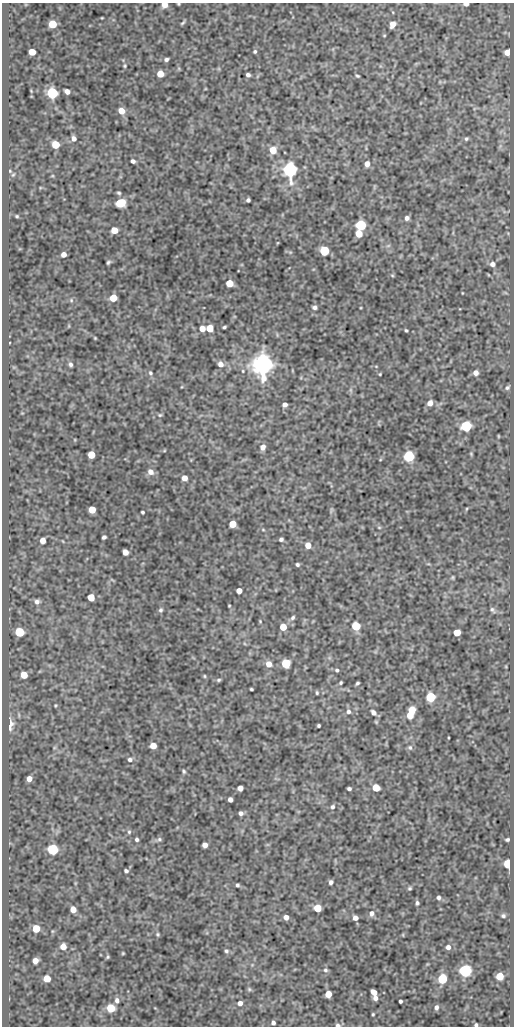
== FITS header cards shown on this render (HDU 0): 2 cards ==
NAXIS1  =                  512
NAXIS2  =                 1024

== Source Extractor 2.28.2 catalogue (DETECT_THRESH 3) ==
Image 512 x 1024 px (HDU 0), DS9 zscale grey, 1 PNG px = 1 image px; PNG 516 x 1028 px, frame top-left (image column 1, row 1024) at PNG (2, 3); no overlay
Background 78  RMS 0.6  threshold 1.79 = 3 sigma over >= 5 px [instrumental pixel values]
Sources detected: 171; all 171 listed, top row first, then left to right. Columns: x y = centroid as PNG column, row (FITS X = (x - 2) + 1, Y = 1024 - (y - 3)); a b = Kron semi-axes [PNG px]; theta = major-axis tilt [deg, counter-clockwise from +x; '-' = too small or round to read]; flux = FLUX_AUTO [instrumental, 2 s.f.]
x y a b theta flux
178 4 3 2 - 31
466 4 5 3 - 170
164 5 5 5 - 330
102 18 3 2 - 27
183 23 6 3 38 57
53 24 5 5 - 1200
392 24 6 5 - 340
255 51 5 4 - 62
32 52 5 5 - 560
507 52 5 5 - 300
166 59 5 4 - 89
125 66 5 4 - 45
160 74 5 5 - 590
248 75 4 4 - 100
357 76 4 3 - 50
67 91 5 4 - 200
52 93 6 5 - 4600
121 111 6 5 - 480
74 138 6 5 - 160
466 139 5 5 - 64
55 145 5 5 - 950
273 150 5 5 - 710
133 161 4 4 - 120
367 164 6 5 - 210
290 170 7 6 - 14000
10 171 4 3 - 36
119 193 5 4 - 60
248 200 4 4 - 92
120 203 7 5 17 1600
17 216 3 3 - 45
407 218 5 5 - 130
361 225 5 5 - 3700
114 230 5 5 - 540
359 234 5 5 - 650
388 246 6 4 19 54
324 251 6 5 - 2100
63 254 5 4 - 230
108 262 4 3 - 62
492 264 6 6 - 170
392 275 5 3 - 39
229 283 5 5 - 780
462 293 3 2 - 25
113 298 5 5 - 820
71 300 5 4 - 53
314 307 5 4 - 110
224 327 4 3 - 62
210 328 5 5 - 820
202 329 5 5 - 340
406 330 3 2 - 48
95 338 4 3 - 36
70 364 5 5 - 94
221 364 6 6 - 230
263 364 7 7 - 44000
150 373 6 5 - 73
476 373 6 5 - 180
380 374 3 3 - 34
507 388 7 5 44 81
351 390 6 4 -71 58
430 403 6 5 - 240
285 404 4 4 - 150
160 415 6 4 20 53
466 426 6 5 - 4400
498 436 4 3 - 33
263 447 6 5 - 190
471 454 5 4 - 39
91 455 5 5 - 850
409 456 5 5 - 4200
380 460 5 3 - 29
150 472 8 7 - 230
184 478 5 5 - 280
466 509 5 3 - 35
92 510 5 5 - 670
331 510 9 3 77 62
142 512 3 3 - 57
233 524 5 5 - 780
379 527 5 3 - 39
263 530 5 3 - 40
104 537 4 4 - 83
281 539 4 3 - 82
43 540 5 4 - 300
308 545 5 5 - 360
125 552 5 4 - 320
297 564 4 3 - 64
452 577 5 4 - 47
239 591 5 4 - 290
91 597 5 5 - 690
37 602 7 6 - 140
229 606 3 2 - 33
161 610 6 5 - 79
492 610 7 4 -56 77
293 618 7 5 47 86
260 621 4 3 - 31
356 626 5 5 - 1700
283 627 5 5 - 700
19 632 5 5 - 2100
457 632 5 5 - 660
286 663 5 5 - 1800
269 664 6 6 - 340
337 670 5 4 - 69
24 675 5 5 - 630
204 676 4 4 - 43
218 680 6 4 16 64
341 683 3 3 - 51
357 683 4 3 - 61
251 689 3 3 - 50
317 693 4 3 - 49
431 697 5 5 - 2300
55 705 5 2 - 36
412 710 6 5 - 690
348 711 6 5 - 110
373 712 8 6 -50 150
410 715 5 5 - 490
10 724 14 6 83 340
319 726 3 3 - 59
153 746 5 5 - 490
410 747 7 5 -74 81
130 759 6 5 - 100
184 771 5 4 - 59
29 779 5 4 - 260
240 788 5 5 - 220
376 788 5 5 - 840
349 789 4 3 - 81
230 799 4 4 - 150
333 807 6 5 - 92
241 813 5 4 - 130
129 832 6 5 - 68
137 839 4 4 - 78
159 839 7 5 2 74
507 840 4 3 - 63
205 845 5 4 - 230
53 849 6 5 - 4200
508 864 5 4 - 1700
126 871 4 3 - 77
331 882 4 4 - 110
237 885 4 3 - 68
410 888 4 3 - 58
438 898 5 4 - 89
417 903 5 4 - 76
317 908 5 5 - 830
73 909 5 5 - 400
372 913 8 7 - 180
503 916 5 4 - 72
286 917 5 4 - 210
355 918 5 5 - 200
36 929 5 5 - 860
158 934 5 4 - 56
403 935 4 3 - 32
63 946 5 5 - 420
448 947 5 5 - 160
226 951 5 5 - 73
123 953 3 2 - 36
108 957 5 4 - 53
35 961 5 4 - 290
325 970 6 5 - 75
465 971 6 6 - 7600
500 976 5 5 - 800
47 978 5 5 - 630
442 979 5 5 - 2700
249 989 6 5 - 60
374 992 6 4 -52 310
328 994 5 5 - 580
375 998 5 5 - 160
117 1000 6 5 - 140
400 1001 3 3 - 80
240 1003 6 5 - 170
436 1007 6 5 - 120
111 1008 5 5 - 1500
373 1014 3 3 - 44
273 1023 4 4 - 100
338 1025 7 5 -1 90
476 1025 4 3 - 62
At the frame edge (FLAGS 8, measured only in part): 5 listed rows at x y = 178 4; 466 4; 164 5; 338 1025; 476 1025